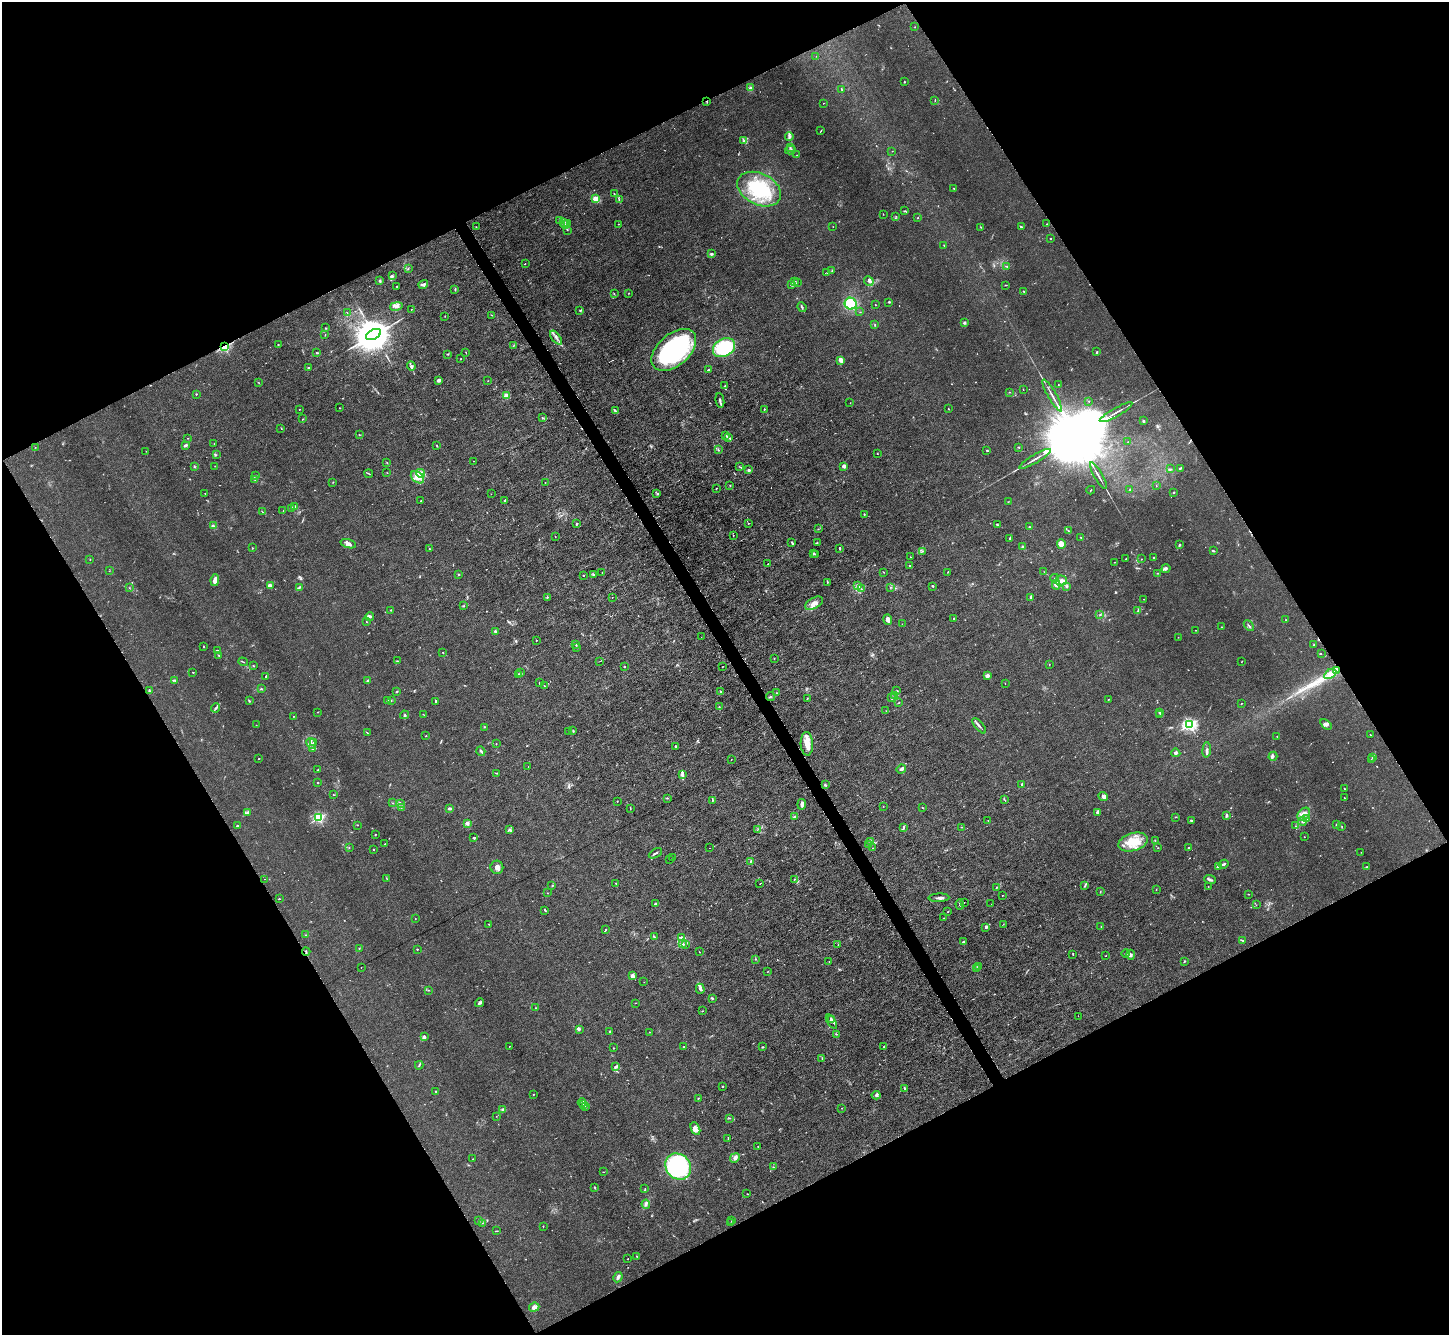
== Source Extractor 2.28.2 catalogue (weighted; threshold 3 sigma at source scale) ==
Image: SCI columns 1-5785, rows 153-5483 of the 5785 x 5774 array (HDU 1 of 3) = the unmasked area's bounding box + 8 px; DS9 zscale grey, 4 x 4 block average (1 PNG px = mean of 4 x 4 image px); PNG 1451 x 1337 px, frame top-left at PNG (2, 2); each listed source drawn as its Kron ellipse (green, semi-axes under 4 px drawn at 4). Shown black and unused: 47% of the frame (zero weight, under 3 of 6 exposures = <1% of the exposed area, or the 3 px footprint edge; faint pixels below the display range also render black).
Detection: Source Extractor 2.28.2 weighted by HDU 2 'WHT'. Background 0.0256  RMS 0.0028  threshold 0.0115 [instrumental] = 3 sigma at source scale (4.09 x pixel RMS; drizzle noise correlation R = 1.36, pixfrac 0.8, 0.05/0.05 arcsec/px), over >= 5 px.
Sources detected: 741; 28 too faint to see at this stretch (4 x 4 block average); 3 inside a brighter object's white glare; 9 cosmic-ray / hot-pixel residue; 3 long thin detections or spike segments (spike, bleed or trail) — neither listed nor drawn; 27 coinciding with a brighter row at this scale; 39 inside a brighter listed object's ellipse — not listed separately; of the other 632, all 500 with FLUX_AUTO >= 0.452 (the completeness limit of this list) listed and drawn (132 fainter detections not listed), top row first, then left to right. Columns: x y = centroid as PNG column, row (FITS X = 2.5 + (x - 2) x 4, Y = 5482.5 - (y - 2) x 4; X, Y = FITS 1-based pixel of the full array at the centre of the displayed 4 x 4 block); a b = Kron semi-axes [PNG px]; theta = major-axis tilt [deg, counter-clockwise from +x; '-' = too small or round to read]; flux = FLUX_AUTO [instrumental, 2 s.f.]
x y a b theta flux
915 27 2 2 - 0.63
816 56 2 2 - 0.54
904 82 2 2 - 1.7
750 88 3 3 - 3.4
842 90 3 2 - 0.88
935 100 3 2 - 0.87
707 102 2 2 - 1.2
823 103 2 2 - 0.51
821 130 4 2 - 0.93
789 136 4 3 - 4
743 141 3 2 - 1.9
790 147 3 2 - 1.6
790 150 5 2 - 2.2
892 151 2 2 - 0.54
797 155 2 2 - 0.47
954 188 2 2 - 1.7
759 189 23 15 -26 100
614 194 2 2 - 0.68
596 199 4 3 - 17
619 200 4 2 - 1.6
904 211 3 2 - 1.1
883 214 3 2 - 0.54
896 216 2 2 - 0.69
918 218 2 2 - 1
559 221 2 2 - 0.61
563 222 2 2 - 1.3
565 224 2 2 - 1.2
568 224 3 2 - 1.3
618 224 2 2 - 0.87
1047 224 2 2 - 0.46
476 227 2 2 - 0.71
833 227 2 2 - 0.48
981 227 2 2 - 0.74
1021 227 3 2 - 1.8
567 230 2 2 - 0.8
1050 239 2 2 - 1.2
944 245 2 2 - 0.85
712 254 4 2 - 1.8
525 263 2 2 - 0.57
1007 266 3 2 - 1.2
408 269 2 2 - 1
832 271 3 2 - 1.2
827 272 2 2 - 0.68
392 276 2 2 - 1.2
380 281 3 3 - 2.9
795 281 2 2 - 0.82
869 281 5 3 - 4.2
797 283 3 2 - 1.6
423 284 5 3 - 4.9
792 285 3 3 - 3.8
1006 285 3 2 - 0.77
396 286 2 2 - 0.85
455 289 2 2 - 1.3
1024 291 3 2 - 1
628 293 2 2 - 0.6
614 294 2 2 - 0.53
889 302 3 2 - 1.5
851 304 6 6 - 43
875 305 2 2 - 0.83
396 306 6 4 11 7
802 307 5 2 - 2.5
411 309 2 2 - 0.67
580 310 3 2 - 1.3
347 312 2 2 - 0.66
860 312 2 2 - 0.69
492 315 4 2 - 1.3
445 316 2 2 - 0.86
965 322 2 2 - 14
875 324 2 2 - 0.78
325 328 2 2 - 0.68
325 335 2 2 - 0.81
373 335 8 5 25 8700
556 338 8 2 -52 4.4
278 345 3 2 - 0.9
513 346 4 2 - 0.84
224 347 2 2 - 220
724 348 12 9 30 100
674 350 26 16 41 220
466 352 2 2 - 0.54
1097 352 3 2 - 1.3
317 353 3 2 - 1.4
447 354 2 2 - 0.55
461 359 2 2 - 0.8
841 360 3 2 - 17
411 366 5 3 - 3.4
309 367 2 2 - 1.2
708 370 2 2 - 8.2
439 380 4 3 - 4.8
488 381 2 2 - 0.46
259 383 2 2 - 0.66
1058 384 2 2 - 0.5
725 386 3 2 - 1.1
1023 390 2 2 - 0.5
1010 392 2 2 - 0.49
196 394 2 2 - 2.7
1052 395 18 2 -60 6.9
506 396 4 4 - 10
720 400 7 2 -81 4.3
1089 401 2 2 - 0.62
850 403 2 2 - 0.57
340 408 2 2 - 0.54
299 409 2 2 - 0.76
764 409 2 2 - 0.91
948 409 2 2 - 0.71
615 411 3 2 - 2
1116 412 18 2 30 6.8
543 418 4 2 - 1.4
303 419 2 2 - 0.63
1143 421 3 2 - 1.5
281 428 3 2 - 0.67
359 435 2 2 - 0.68
726 435 2 2 - 0.91
728 437 2 2 - 2.6
188 438 2 2 - 0.74
1128 442 2 2 - 0.56
214 444 2 2 - 0.69
186 445 4 3 - 2.8
437 446 3 2 - 1
35 447 2 2 - 0.49
1019 447 3 2 - 0.99
718 450 3 2 - 0.94
987 450 2 2 - 1.5
146 451 2 2 - 0.47
877 454 2 2 - 0.83
216 455 2 2 - 0.78
1035 459 18 2 30 7
474 461 2 2 - 0.55
387 463 2 2 - 1.1
194 466 3 2 - 1.3
215 466 2 2 - 0.56
844 466 3 2 - 6.9
740 467 3 2 - 1.3
1171 469 2 2 - 1.3
1180 469 4 2 - 3
749 470 2 2 - 14
387 473 3 2 - 0.59
420 473 5 3 - 9.4
369 474 4 2 - 1.2
255 476 2 2 - 0.83
1098 476 15 2 -60 4.8
417 477 7 5 -37 13
255 479 2 2 - 1
333 482 2 2 - 0.72
545 482 2 2 - 0.69
730 485 2 2 - 0.52
1156 486 2 2 - 0.57
716 488 2 2 - 0.73
1091 490 4 2 - 0.84
1129 490 2 2 - 0.65
1174 492 2 2 - 1.4
205 493 2 2 - 1.2
657 493 3 2 - 1.4
491 494 2 2 - 0.45
505 500 4 2 - 1.7
421 501 2 2 - 1.2
1008 502 2 2 - 0.62
294 507 2 2 - 1.8
291 508 3 2 - 1.7
283 511 2 2 - 0.62
262 512 2 2 - 0.64
864 514 3 2 - 1.8
748 523 2 2 - 0.77
576 524 2 2 - 6.1
997 525 3 2 - 1.1
213 526 3 3 - 2.9
1029 527 2 2 - 1.1
818 529 2 2 - 0.67
1068 531 2 2 - 1.3
733 536 2 2 - 0.72
555 537 2 2 - 0.52
1081 537 2 2 - 0.67
1010 538 3 2 - 2.7
792 542 3 2 - 1.4
817 543 2 2 - 1.1
348 544 8 4 -16 7.1
1061 544 4 4 - 12
1180 545 3 2 - 3
1023 547 3 2 - 1.4
252 548 2 2 - 0.85
840 548 3 2 - 1.9
429 549 2 2 - 0.85
923 551 3 2 - 1.4
1213 551 2 2 - 1.7
813 553 3 2 - 1.4
816 555 3 2 - 1.1
910 557 2 2 - 0.74
1153 558 2 2 - 0.84
90 559 2 2 - 0.7
1126 559 2 2 - 0.56
1141 559 2 2 - 0.76
1114 562 2 2 - 0.6
768 564 2 2 - 1.1
909 566 2 2 - 1
1166 569 5 2 - 2.9
109 571 2 2 - 0.46
602 572 2 2 - 0.46
883 572 2 2 - 0.74
948 572 2 2 - 0.61
1044 572 2 2 - 0.66
1157 573 2 2 - 0.64
458 574 2 2 - 1.4
593 574 3 2 - 1.6
583 576 2 2 - 0.61
1055 578 4 3 - 2.8
215 580 6 3 83 10
1061 581 6 5 - 9.3
827 582 2 2 - 0.74
1056 585 5 3 - 6.7
270 586 3 2 - 6
857 586 4 3 - 3.2
933 586 3 2 - 1.8
1066 586 4 3 - 2.4
299 587 4 2 - 2
891 587 2 2 - 0.99
129 588 2 2 - 0.65
861 589 3 2 - 1.3
547 597 2 2 - 1.1
612 597 2 2 - 0.82
1031 598 3 2 - 1.5
1143 599 2 2 - 0.66
814 603 10 5 29 11
463 606 2 2 - 1.1
391 610 2 2 - 1.1
1138 611 3 3 - 2.2
1100 615 2 2 - 0.48
370 617 4 2 - 5
954 619 2 2 - 1
888 620 5 2 - 9.4
1286 620 3 2 - 0.7
367 622 2 2 - 0.86
902 624 2 2 - 0.55
1249 626 6 2 -45 1.8
1221 627 2 2 - 0.51
1196 630 2 2 - 0.51
495 631 2 2 - 10
701 637 2 2 - 0.54
1178 637 2 2 - 0.86
536 640 2 2 - 0.9
576 644 3 2 - 1.5
1314 645 2 2 - 0.91
204 647 2 2 - 1.5
577 648 2 2 - 0.89
217 650 3 2 - 1.3
443 653 2 2 - 0.99
1321 653 2 2 - 0.61
219 655 3 2 - 1.4
774 659 2 2 - 0.76
397 661 4 2 - 1.2
600 661 2 2 - 0.77
243 662 5 2 - 0.97
1241 662 2 2 - 0.49
1049 664 2 2 - 0.63
253 666 2 2 - 0.74
624 667 2 2 - 4.2
722 667 2 2 - 0.94
1337 670 4 2 - 17
193 672 3 2 - 0.77
520 672 2 2 - 1.3
518 674 2 2 - 0.78
1330 674 7 2 30 8.1
266 676 2 2 - 1.3
987 676 3 3 - 7
175 680 3 2 - 1.7
368 681 3 2 - 4.9
540 683 2 2 - 2.1
1005 683 2 2 - 0.62
544 686 3 2 - 0.98
261 689 3 2 - 1.8
149 691 3 2 - 2.9
397 691 2 2 - 1
897 691 2 2 - 0.91
721 692 3 2 - 1.5
777 693 2 2 - 0.57
771 696 4 2 - 1.9
894 696 2 2 - 0.66
807 698 2 2 - 0.83
892 698 3 2 - 2
1108 699 2 2 - 1.3
391 700 2 2 - 0.75
249 701 2 2 - 1.6
388 701 3 2 - 1.5
435 702 3 2 - 0.99
898 703 3 2 - 0.93
1241 703 2 2 - 0.9
719 707 2 2 - 0.84
216 708 4 2 - 2.7
886 711 2 2 - 0.66
318 712 2 2 - 0.85
1160 712 2 2 - 4.2
423 714 2 2 - 0.55
1160 714 2 2 - 1.2
404 715 4 3 - 2
293 716 2 2 - 0.83
1326 724 6 4 -34 4.9
256 725 2 2 - 0.67
1190 725 2 2 - 380
979 726 9 2 -50 4
484 727 2 2 - 0.8
569 731 2 2 - 0.83
573 731 3 2 - 0.93
367 733 3 2 - 0.62
1370 734 2 2 - 0.59
426 736 2 2 - 1
1277 736 2 2 - 0.6
313 742 2 2 - 0.78
311 743 5 2 - 3.4
496 744 2 2 - 0.5
807 744 12 6 -87 18
676 746 2 2 - 3.2
312 749 3 2 - 0.93
1207 750 7 2 87 3.2
481 751 5 2 - 2.3
1176 753 4 3 - 3.6
1273 756 4 3 - 3.3
259 758 2 2 - 0.95
1372 758 2 2 - 0.92
731 760 2 2 - 0.6
1371 760 3 2 - 1.1
528 767 2 2 - 0.57
901 769 5 3 - 4.8
318 770 2 2 - 1.8
496 773 2 2 - 0.93
683 774 4 2 - 2.8
318 783 2 2 - 3.2
1022 784 3 2 - 2
825 785 2 2 - 2.2
1344 789 2 2 - 1.3
333 795 3 2 - 0.79
1103 797 5 2 - 5.1
667 798 2 2 - 0.53
1344 798 2 2 - 1.3
1004 799 3 2 - 0.95
712 800 3 2 - 1.1
617 801 2 2 - 0.73
393 803 2 2 - 0.75
400 803 2 2 - 1.8
802 804 5 2 - 6.5
883 806 2 2 - 0.52
922 807 2 2 - 1
401 808 2 2 - 0.66
450 808 4 2 - 6
630 808 2 2 - 0.89
1098 812 4 3 - 4.1
247 813 3 3 - 2.4
1304 814 7 5 45 11
1226 815 3 2 - 2.4
795 816 3 2 - 1.3
1176 817 2 2 - 0.8
319 818 2 2 - 220
1306 819 2 2 - 1.5
988 820 2 2 - 0.57
1191 820 3 2 - 2.1
1302 821 4 2 - 2.8
467 823 2 2 - 29
1337 824 3 2 - 1.6
358 825 2 2 - 0.56
237 826 2 2 - 1.4
1296 826 2 2 - 0.8
961 827 2 2 - 0.82
1342 827 2 2 - 0.83
904 828 4 2 - 2.1
510 830 2 2 - 2
757 830 2 2 - 0.67
375 834 2 2 - 0.61
1304 837 2 2 - 0.55
474 838 4 2 - 2.2
1155 841 2 2 - 0.49
871 842 4 3 - 6
1133 842 15 9 16 34
385 844 2 2 - 0.97
869 845 3 2 - 1.3
349 848 2 2 - 0.67
710 848 2 2 - 0.66
873 848 2 2 - 0.59
1158 848 2 2 - 0.8
1188 848 2 2 - 3.6
373 849 2 2 - 1.5
1361 852 2 2 - 0.51
655 853 7 2 29 2.9
673 857 3 2 - 1.1
670 859 2 2 - 4.5
750 862 3 2 - 0.91
1224 864 5 2 - 2.6
1218 866 4 2 - 2.1
497 867 7 6 - 7.4
1366 867 2 2 - 0.79
386 878 2 2 - 0.51
264 879 2 2 - 0.5
794 879 2 2 - 0.94
1210 880 6 2 -22 2.8
616 883 2 2 - 2.7
760 883 2 2 - 1.1
552 885 2 2 - 0.54
1085 886 3 2 - 1.3
1208 886 2 2 - 0.61
996 888 2 2 - 0.94
1156 889 2 2 - 0.57
1100 891 2 2 - 0.48
547 893 2 2 - 0.74
1248 894 2 2 - 0.89
1002 895 2 2 - 0.65
939 898 10 2 1 5.1
279 899 2 2 - 0.62
964 903 2 2 - 0.72
655 904 2 2 - 14
960 904 5 2 - 1.9
991 904 2 2 - 0.47
1256 905 2 2 - 0.5
545 910 3 2 - 2.3
948 912 2 2 - 0.92
944 918 2 2 - 0.87
415 919 2 2 - 0.55
489 924 2 2 - 0.69
1003 924 3 2 - 0.54
1101 927 2 2 - 0.61
986 928 3 3 - 2
605 930 2 2 - 1.2
305 935 2 2 - 0.63
654 937 3 2 - 1.7
681 937 4 2 - 4.3
964 941 3 2 - 2.3
1243 941 4 2 - 1.5
682 944 4 2 - 2.4
838 944 2 2 - 0.7
686 945 2 2 - 0.69
359 948 2 2 - 0.56
417 949 2 2 - 1.3
306 952 4 2 - 1.9
699 952 2 2 - 0.53
1073 954 3 2 - 1.2
1126 954 4 3 - 2.8
1130 955 5 3 - 3.9
1105 956 2 2 - 0.63
755 959 2 2 - 0.94
829 961 2 2 - 0.6
1184 961 2 2 - 1.3
361 967 2 2 - 0.53
978 967 2 2 - 1.1
976 969 3 2 - 1.4
768 972 3 2 - 0.57
632 975 3 3 - 7.8
644 982 2 2 - 0.52
700 989 5 3 - 4.7
428 990 2 2 - 0.48
713 998 2 2 - 1
480 1003 4 2 - 4
635 1003 2 2 - 0.7
535 1008 2 2 - 0.46
702 1011 3 2 - 0.66
1078 1016 2 2 - 1.1
831 1019 3 2 - 4
831 1022 8 3 -56 3.4
579 1030 3 2 - 2.2
610 1031 2 2 - 2.1
649 1032 2 2 - 0.64
836 1034 2 2 - 1.1
424 1037 4 3 - 3.2
509 1046 2 2 - 0.59
884 1046 3 2 - 1.2
684 1047 2 2 - 1.5
763 1047 2 2 - 0.98
613 1048 2 2 - 1.2
822 1059 2 2 - 0.54
419 1065 4 2 - 2
616 1066 4 2 - 2.7
722 1087 2 2 - 1.2
904 1088 3 2 - 1.4
436 1091 2 2 - 0.91
533 1094 2 2 - 0.86
876 1095 4 3 - 3.8
698 1098 2 2 - 1
582 1102 4 2 - 2.6
583 1104 3 2 - 2.5
585 1106 4 3 - 2.4
842 1108 2 2 - 0.56
503 1110 3 3 - 2.7
496 1116 2 2 - 0.47
730 1118 2 2 - 0.47
695 1129 7 3 -63 6.1
728 1138 3 2 - 0.88
758 1146 2 2 - 0.77
735 1158 5 3 - 5.2
473 1159 4 2 - 1.1
678 1166 14 12 -47 200
773 1167 2 2 - 1.2
603 1172 2 2 - 0.75
595 1188 2 2 - 0.99
645 1189 2 2 - 0.91
747 1194 2 2 - 0.6
646 1204 4 3 - 3.6
479 1221 2 2 - 0.74
732 1221 2 2 - 0.59
482 1223 3 2 - 1.5
730 1223 2 2 - 0.46
543 1226 2 2 - 1
496 1231 4 2 - 0.9
637 1256 2 2 - 0.87
628 1259 2 2 - 1.3
618 1277 5 2 - 6
534 1307 5 4 - 7.2
Overlapping masked pixels (flux is a lower limit): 4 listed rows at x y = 707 102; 224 347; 1337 670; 306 952
Diffuse or blended objects may show on this block-average render without a row.